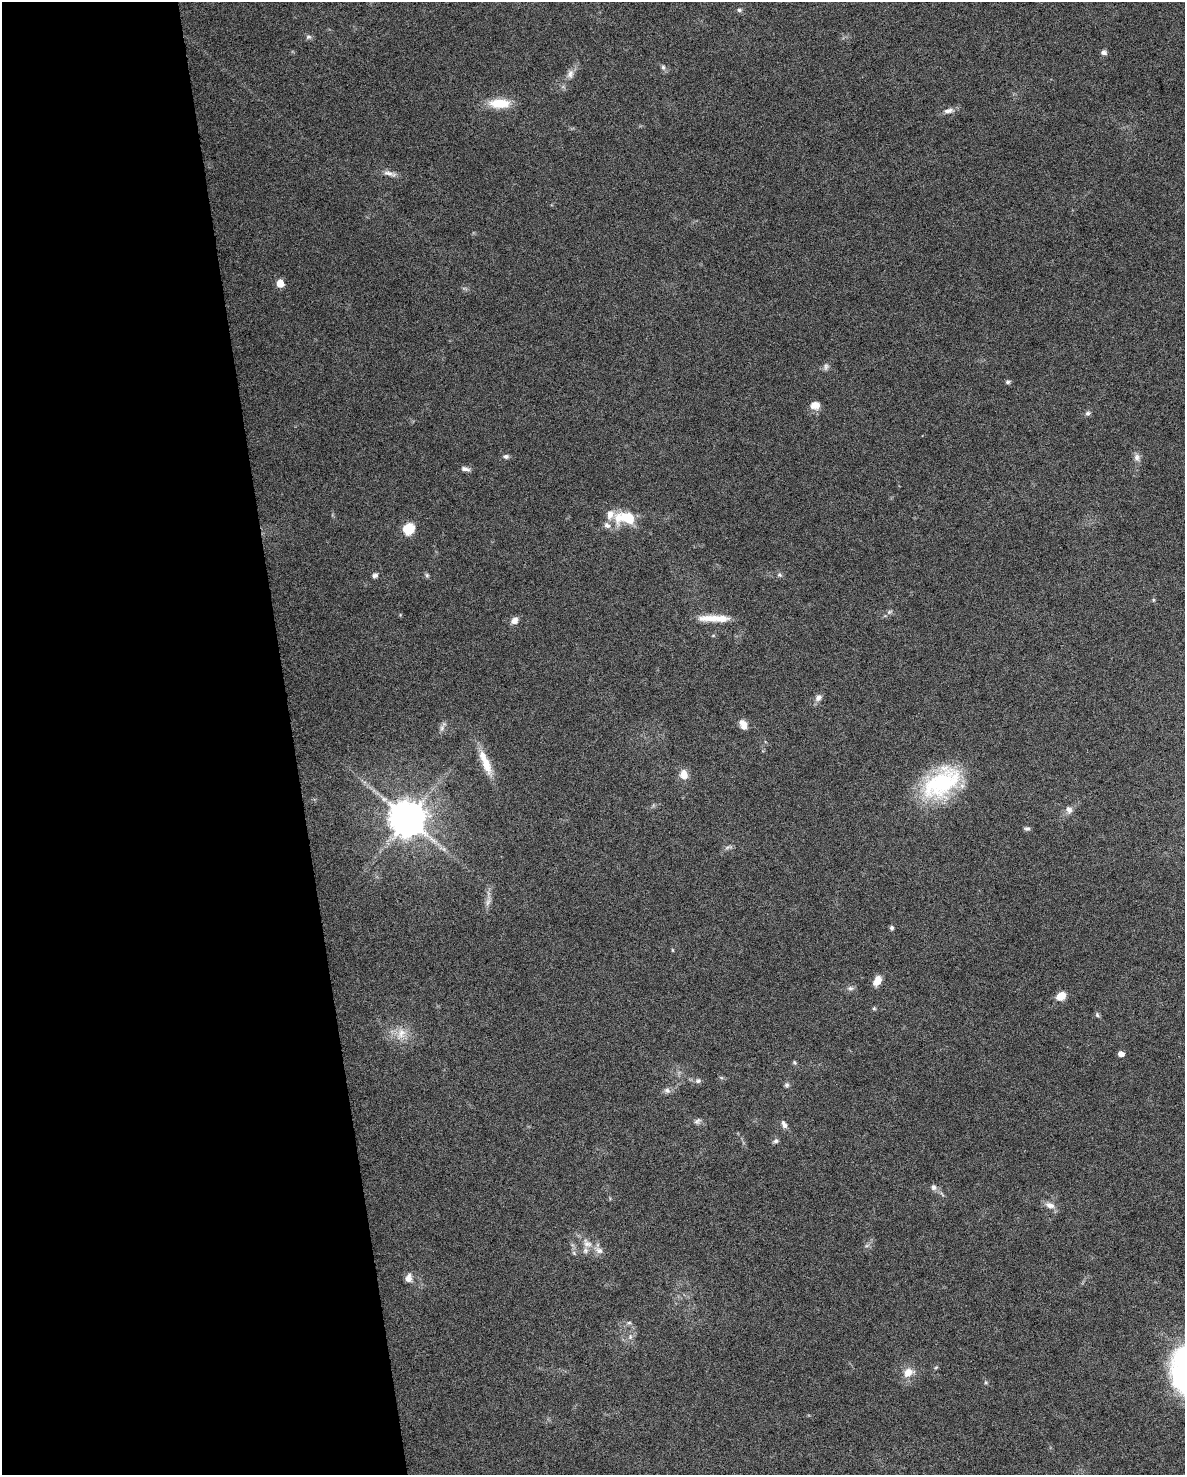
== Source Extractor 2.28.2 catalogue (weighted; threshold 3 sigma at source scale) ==
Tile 5 of 4 x 3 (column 1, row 2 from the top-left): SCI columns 1-1183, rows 1533-3005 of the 4731 x 4494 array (HDU 1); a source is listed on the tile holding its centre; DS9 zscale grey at full resolution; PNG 1187 x 1477 px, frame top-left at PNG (2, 2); no overlay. Shown black and unused: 25% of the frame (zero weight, under 6 of 12 exposures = <1% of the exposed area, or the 3 px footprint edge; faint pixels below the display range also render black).
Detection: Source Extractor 2.28.2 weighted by HDU 2 'WHT'; one run over the whole footprint, this tile lists its part. Background 0.0368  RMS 0.0023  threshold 0.00935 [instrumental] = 3 sigma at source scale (4.09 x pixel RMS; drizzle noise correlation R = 1.36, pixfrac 0.8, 0.0396/0.0396 arcsec/px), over >= 5 px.
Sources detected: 69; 4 inside a brighter listed object's ellipse — not listed separately; the other 65 listed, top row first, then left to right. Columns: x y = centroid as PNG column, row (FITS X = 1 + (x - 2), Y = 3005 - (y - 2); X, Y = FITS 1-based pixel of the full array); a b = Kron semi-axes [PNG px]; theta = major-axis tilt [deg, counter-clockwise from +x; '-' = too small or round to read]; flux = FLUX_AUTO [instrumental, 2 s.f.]
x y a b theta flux
739 10 6 6 - 0.41
308 37 8 7 - 0.54
1104 52 7 6 - 0.68
663 67 7 5 -75 0.55
570 74 13 9 76 1.2
499 103 26 11 0 5.2
948 111 14 6 10 1.2
390 173 20 6 -15 1.3
280 283 5 5 - 4.7
826 367 10 6 80 0.67
1008 382 6 5 - 0.43
815 405 11 9 6 1.8
1088 413 7 6 - 0.53
506 457 7 6 - 0.54
1137 457 11 8 -86 1
465 469 11 5 -14 0.76
610 514 11 10 - 2
629 518 16 13 -13 6
607 525 9 7 -39 0.93
408 529 13 12 - 3.9
375 575 7 6 - 0.62
427 575 7 5 -69 0.37
779 575 7 6 - 0.46
1153 600 6 4 72 0.24
889 612 8 4 31 0.47
712 618 38 8 2 3.8
514 621 8 7 - 1.4
818 698 10 7 51 1
743 724 12 8 -66 1.6
442 728 10 6 80 0.78
485 762 37 9 -67 4.5
684 775 11 9 -81 2.1
941 783 50 30 35 22
1069 810 11 8 -62 1.1
407 819 10 10 - 590
1027 828 8 5 -4 0.47
728 847 13 4 17 0.57
444 849 7 5 -46 0.54
488 902 12 6 71 1
892 928 5 5 - 0.46
672 950 5 3 - 0.2
877 981 11 7 61 2.4
850 988 9 6 -9 0.62
1061 996 10 8 30 2.4
874 1008 5 5 - 0.29
1097 1015 7 5 -69 0.39
401 1034 20 12 64 3.1
1121 1054 5 4 - 1.5
795 1062 7 5 -56 0.32
698 1081 7 6 - 0.57
787 1085 7 6 - 0.49
667 1090 9 7 -5 0.79
697 1121 10 6 48 0.61
784 1124 11 6 -64 0.87
776 1141 7 6 - 0.54
933 1187 8 7 - 0.74
1050 1205 13 8 -18 1.5
587 1244 16 10 -43 2.3
867 1245 7 4 19 0.4
574 1253 7 4 -46 0.37
408 1278 10 8 79 1.3
629 1323 6 4 1 0.33
630 1337 8 5 -84 0.64
936 1367 6 3 19 0.25
908 1373 15 11 38 2.5